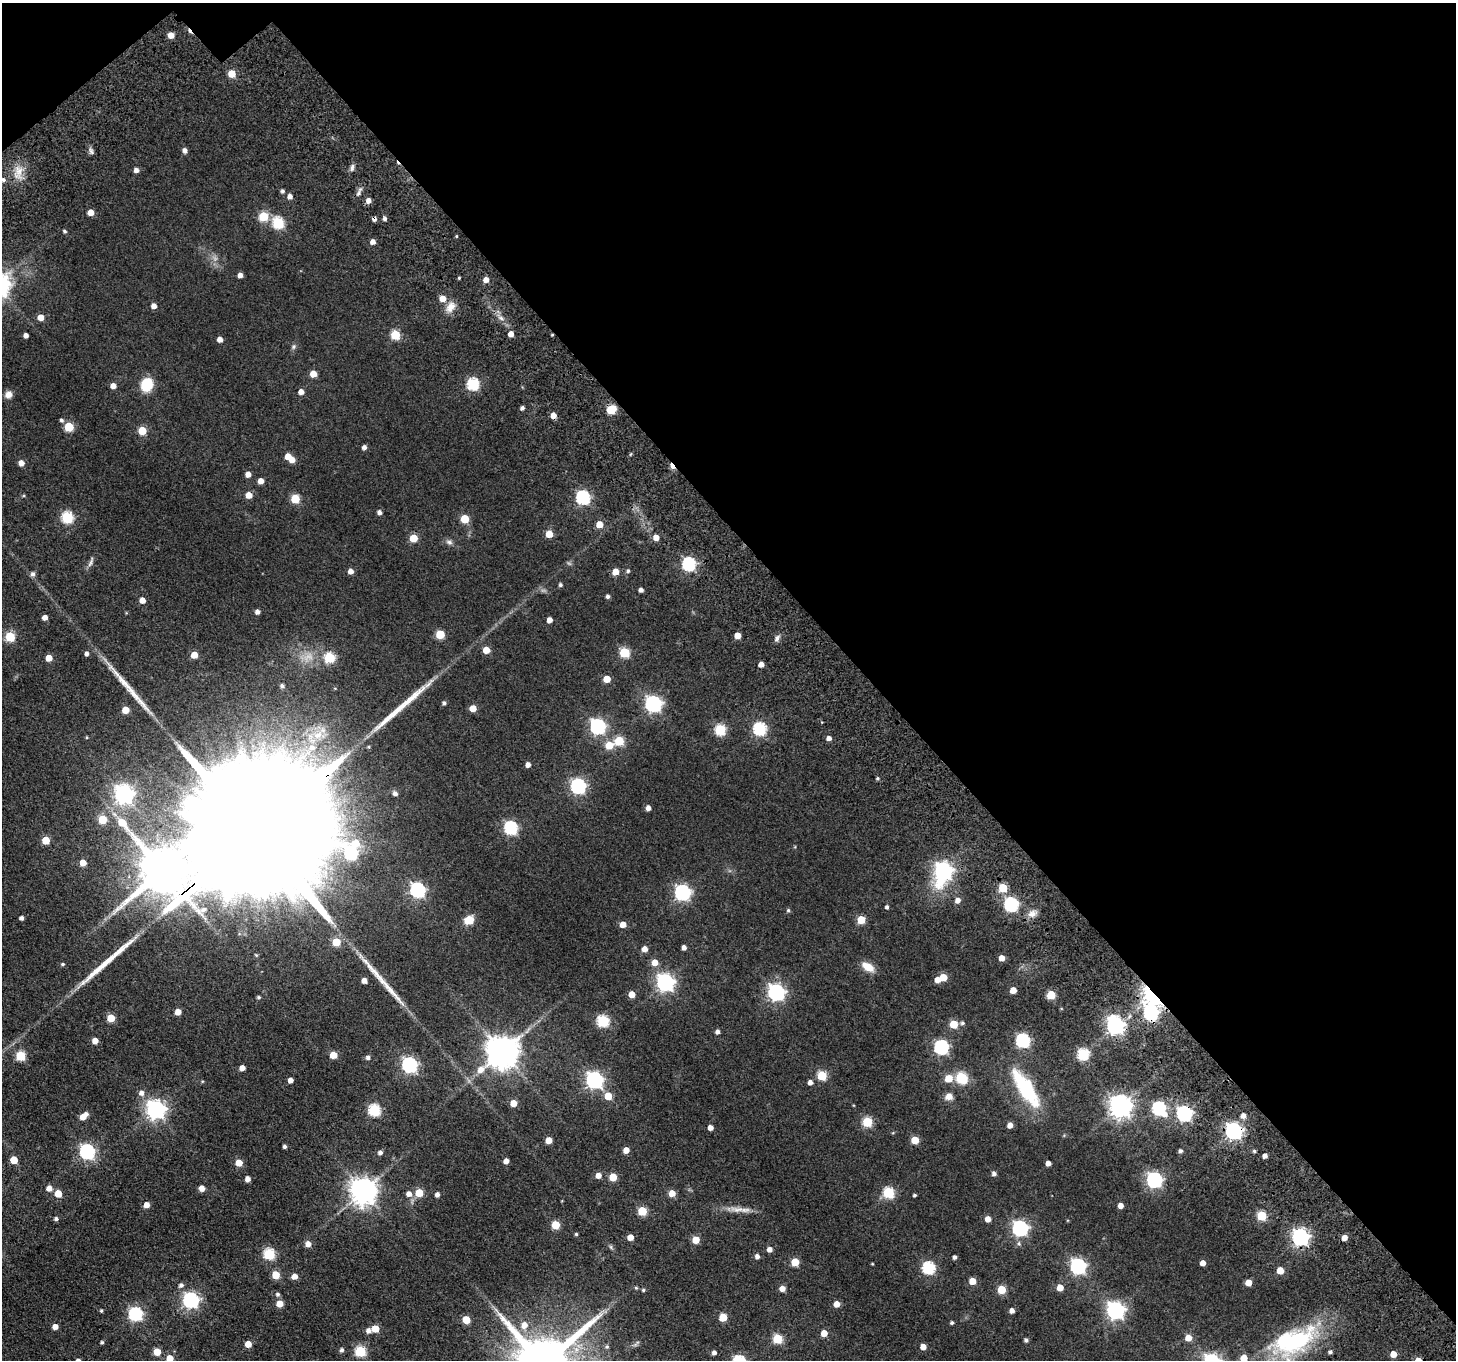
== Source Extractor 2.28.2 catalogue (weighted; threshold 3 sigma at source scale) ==
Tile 3 of 4 x 4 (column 3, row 1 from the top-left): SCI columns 3146-4599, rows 4573-5930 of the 6293 x 6288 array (HDU 1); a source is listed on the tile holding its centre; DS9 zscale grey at full resolution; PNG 1458 x 1362 px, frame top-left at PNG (2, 3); no overlay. Shown black and unused: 41% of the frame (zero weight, under 3 of 5 exposures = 11% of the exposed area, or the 3 px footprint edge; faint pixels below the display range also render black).
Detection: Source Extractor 2.28.2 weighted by HDU 2 'WHT'; one run over the whole footprint, this tile lists its part. Background 0.0698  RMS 0.0095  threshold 0.0427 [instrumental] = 3 sigma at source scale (4.5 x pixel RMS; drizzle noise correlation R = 1.50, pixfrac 1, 0.05/0.05 arcsec/px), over >= 5 px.
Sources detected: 283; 3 inside a brighter object's white glare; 5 cosmic-ray / hot-pixel residue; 4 long thin detections or spike segments (spike, bleed or trail) — not listed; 1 inside a brighter listed object's ellipse — not listed separately; the other 270 listed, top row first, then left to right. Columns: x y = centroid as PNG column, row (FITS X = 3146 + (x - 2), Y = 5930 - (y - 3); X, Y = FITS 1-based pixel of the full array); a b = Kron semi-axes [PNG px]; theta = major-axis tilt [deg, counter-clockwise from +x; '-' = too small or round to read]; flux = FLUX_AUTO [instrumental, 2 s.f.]
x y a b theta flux
171 35 5 5 - 8.7
232 74 5 5 - 19
185 150 5 5 - 3.4
352 168 9 5 75 2.6
136 170 5 4 - 4
19 171 7 7 - 6.1
3 180 5 5 - 2
282 191 5 4 - 1.9
358 193 6 4 61 2.1
290 196 5 4 - 4.2
368 200 5 5 - 4.9
91 212 4 4 - 9.6
263 216 5 5 - 37
385 219 4 4 - 2.2
278 223 6 5 - 76
65 231 5 4 - 1.4
373 242 4 4 - 4.8
240 275 4 4 - 4.5
459 278 4 3 - 0.88
486 280 5 5 - 6
442 299 5 5 - 10
154 306 5 4 - 5
451 307 14 9 45 7.5
41 317 5 5 - 8.1
511 334 4 4 - 6.8
26 335 4 4 - 3.5
395 335 5 5 - 37
220 339 4 4 - 5.7
293 347 8 3 71 1.6
313 374 5 5 - 12
473 384 6 6 - 91
147 385 12 10 69 25
113 386 5 4 - 6
301 392 5 4 - 5.9
8 395 8 7 - 4.7
522 408 4 4 - 2.3
611 409 6 5 - 36
61 420 5 4 - 1.7
69 427 5 5 - 37
142 431 5 5 - 25
364 447 4 4 - 3.3
288 457 5 5 - 9.4
292 460 5 4 - 6.2
21 463 5 5 - 5.8
248 474 5 4 - 6
261 481 4 4 - 7.2
249 495 5 5 - 10
583 498 6 6 - 140
295 499 5 5 - 33
379 512 4 4 - 3
67 517 6 6 - 73
465 519 5 5 - 25
599 524 5 5 - 12
549 534 5 5 - 16
413 538 5 5 - 21
656 538 5 5 - 7.3
449 542 9 6 -11 2.6
91 562 18 3 67 2.7
689 564 6 6 - 130
351 571 5 5 - 5.2
628 571 5 4 - 1.5
615 572 5 5 - 11
33 574 6 5 - 2.5
560 585 4 4 - 1.7
641 590 4 4 - 3.2
608 596 4 4 - 2.2
142 600 5 4 - 8.3
257 612 4 4 - 3.4
45 617 4 4 - 5.2
549 620 4 4 - 6
440 634 5 5 - 32
737 635 5 4 - 9.9
10 637 5 5 - 41
777 638 8 5 74 2.7
486 650 5 5 - 14
624 652 5 5 - 51
87 654 5 4 - 2.6
194 655 5 5 - 12
329 657 5 5 - 54
49 658 5 5 - 11
761 664 4 4 - 6
607 679 5 5 - 15
282 686 5 5 - 2.6
444 703 4 4 - 1.8
653 704 7 6 - 240
473 708 5 5 - 11
125 710 5 5 - 14
598 726 6 6 - 190
760 729 6 6 - 110
720 730 5 5 - 66
829 738 5 4 - 4.1
619 741 5 5 - 36
609 745 6 5 - 18
312 747 10 9 - 8.6
528 765 4 4 - 4.6
877 778 4 4 - 1.3
578 786 6 6 - 190
395 793 5 4 - 3
124 794 7 7 - 380
648 808 4 4 - 4.1
102 820 5 5 - 27
122 823 10 6 -49 17
511 828 6 6 - 120
257 832 100 26 39 120000
46 840 5 5 - 19
83 863 5 5 - 9.1
163 870 50 14 66 5100
943 871 9 7 76 310
1003 888 5 5 - 30
417 890 6 6 - 190
682 892 6 6 - 220
958 900 5 5 - 5.1
1011 904 6 6 - 150
887 907 4 4 - 1.9
788 910 5 4 - 1.2
1032 914 11 7 8 4.9
21 918 4 4 - 2.6
469 920 6 5 - 29
861 920 5 5 - 25
623 924 5 5 - 8.5
336 942 5 5 - 23
684 948 4 4 - 3.5
645 949 5 5 - 6.3
1002 958 4 4 - 7.7
655 962 5 5 - 9.3
63 964 5 4 - 1.3
868 967 16 9 -31 10
943 977 5 5 - 18
938 980 5 5 - 6.6
364 981 4 4 - 5.7
665 982 7 6 - 310
1013 990 5 5 - 11
776 992 7 6 - 270
632 994 5 4 - 10
1051 995 5 5 - 28
1153 996 8 5 -46 400
259 997 4 4 - 1.5
178 1012 5 4 - 8.9
111 1018 5 5 - 21
603 1021 6 5 - 83
962 1023 5 5 - 1.9
954 1024 5 5 - 25
1115 1025 7 6 - 350
718 1032 4 4 - 3.2
95 1041 5 4 - 7.7
1023 1041 6 6 - 140
941 1047 6 6 - 160
503 1052 10 9 - 1700
1083 1054 5 5 - 78
333 1055 5 5 - 15
20 1056 5 5 - 43
368 1057 5 4 - 2.8
409 1065 6 6 - 190
242 1068 4 4 - 6.8
822 1076 5 5 - 39
962 1078 7 5 -41 71
949 1079 5 5 - 18
290 1080 4 4 - 4.9
594 1080 7 6 - 270
810 1082 4 4 - 3.7
1026 1088 43 14 -57 59
141 1093 6 6 - 3.9
608 1096 5 5 - 16
949 1096 8 7 - 6.8
513 1103 5 5 - 12
1120 1106 7 7 - 680
156 1109 7 7 - 400
1159 1109 7 6 - 130
374 1110 6 6 - 86
1184 1114 6 6 - 220
1243 1116 5 5 - 4.7
83 1117 6 5 - 9.2
867 1122 5 5 - 48
1010 1125 4 4 - 6.2
710 1128 4 4 - 5.3
1234 1131 6 6 - 300
549 1140 5 5 - 11
915 1140 5 5 - 20
285 1146 4 3 - 2.2
626 1150 5 4 - 7.9
1180 1151 4 4 - 2.4
1254 1151 4 4 - 1.3
87 1152 6 6 - 190
380 1153 5 5 - 2.8
1265 1156 4 4 - 3.8
14 1160 5 5 - 18
506 1161 4 4 - 5.2
239 1163 5 5 - 14
1048 1163 4 4 - 4.9
994 1174 5 4 - 3.1
598 1175 6 6 - 5.5
613 1177 5 5 - 19
248 1179 4 4 - 5.1
1154 1180 6 6 - 210
49 1188 5 5 - 5.7
202 1188 5 5 - 7
363 1191 9 9 - 830
419 1193 5 5 - 20
672 1193 5 5 - 11
888 1193 6 6 - 54
58 1194 5 5 - 16
409 1194 6 6 - 5.1
437 1195 5 4 - 3.6
914 1195 3 3 - 1.4
146 1205 5 4 - 7
1121 1206 4 4 - 5.9
738 1209 25 6 -6 8.4
642 1211 5 5 - 35
1262 1216 5 5 - 43
56 1219 4 4 - 2.2
988 1219 5 5 - 6.2
556 1225 5 5 - 28
1020 1228 6 6 - 220
576 1234 4 4 - 1.2
630 1237 5 4 - 9.5
1300 1237 6 6 - 300
696 1240 5 5 - 16
308 1244 5 5 - 6.7
770 1249 5 4 - 4.9
269 1254 6 5 - 72
757 1256 5 5 - 3.2
955 1257 4 4 - 2.4
795 1262 5 5 - 22
1203 1263 4 4 - 5.3
872 1264 4 3 - 0.67
1078 1266 6 6 - 210
928 1268 6 6 - 99
1280 1270 5 5 - 16
276 1275 5 5 - 19
294 1276 5 5 - 5.9
972 1281 5 5 - 14
1248 1283 5 4 - 9.5
181 1285 6 5 - 2.6
636 1288 6 4 -1 1.1
1060 1288 5 5 - 10
782 1289 5 5 - 5.9
643 1290 4 4 - 1.3
1001 1290 5 5 - 26
278 1294 5 4 - 2.1
191 1300 6 6 - 220
280 1304 5 5 - 13
837 1304 5 4 - 9.8
1115 1310 7 7 - 320
101 1311 4 3 - 1.3
1012 1311 4 4 - 4
136 1314 6 6 - 130
723 1317 5 5 - 23
466 1320 5 5 - 19
952 1323 4 4 - 1.6
524 1325 8 7 - 7.1
55 1327 4 4 - 6.6
375 1329 5 5 - 16
368 1331 5 5 - 3.9
824 1333 5 4 - 11
1188 1338 5 5 - 9.8
777 1339 5 5 - 42
1026 1340 4 4 - 2
102 1342 4 3 - 1.4
1295 1343 63 26 40 88
248 1344 5 5 - 11
607 1347 5 5 - 1.4
923 1347 4 4 - 7.9
342 1350 5 4 - 2.3
360 1351 5 5 - 56
157 1352 5 5 - 15
714 1352 4 4 - 3.2
1330 1352 4 4 - 1.9
1393 1354 5 4 - 11
170 1358 5 5 - 12
1244 1358 5 5 - 12
Overlapping masked pixels (flux is a lower limit): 6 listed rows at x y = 611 409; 257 832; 163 870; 1153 996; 1184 1114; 1234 1131
Isophote crosses this tile's border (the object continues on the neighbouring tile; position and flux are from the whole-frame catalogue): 2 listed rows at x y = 170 1358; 1244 1358